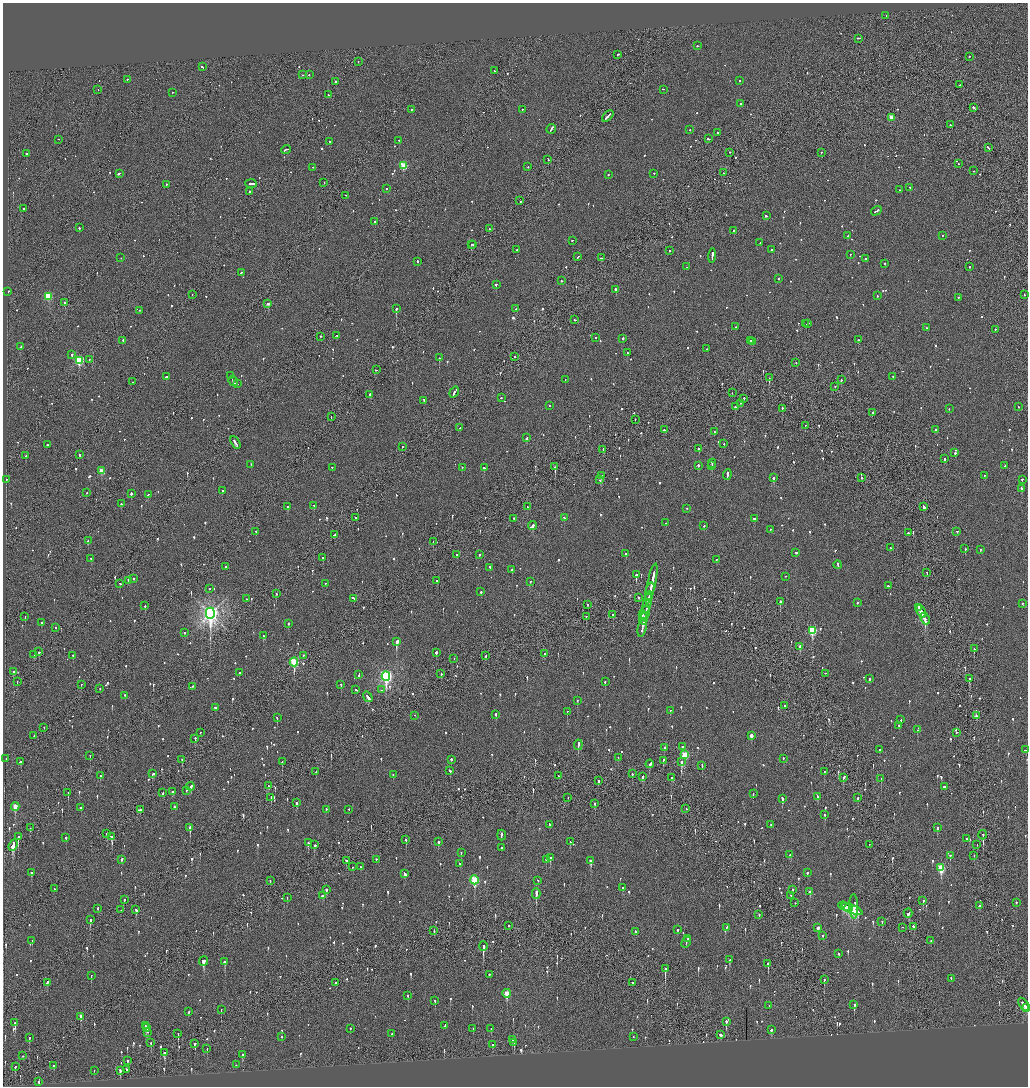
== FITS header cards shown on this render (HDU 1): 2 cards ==
NAXIS1  =                 2051
NAXIS2  =                 2168

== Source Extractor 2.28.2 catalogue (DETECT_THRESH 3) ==
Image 2051 x 2168 px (HDU 1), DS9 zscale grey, zoomed out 1/2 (1 PNG px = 2 x 2 image px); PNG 1030 x 1088 px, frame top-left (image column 2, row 2168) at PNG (3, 3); each listed source drawn as its Kron ellipse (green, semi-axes under 4 px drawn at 4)
Background -0.0974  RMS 0.077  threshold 0.231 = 3 sigma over >= 5 px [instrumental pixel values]
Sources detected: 1284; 50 cannot appear on this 1/2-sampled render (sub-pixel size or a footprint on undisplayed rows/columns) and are neither listed nor drawn; of the other 1234, the 500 brightest by FLUX_AUTO listed and drawn (734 fainter detections omitted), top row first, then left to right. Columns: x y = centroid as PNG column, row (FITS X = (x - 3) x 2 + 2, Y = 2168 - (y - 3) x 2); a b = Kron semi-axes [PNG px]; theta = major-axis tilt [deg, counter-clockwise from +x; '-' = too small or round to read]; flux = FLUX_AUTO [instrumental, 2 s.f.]
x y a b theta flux
886 16 2 1 - 83
858 39 3 2 - 87
698 46 2 2 - 91
617 55 3 1 - 130
969 57 2 2 - 54
358 62 2 2 - 77
202 67 2 2 - 330
494 71 2 2 - 48
303 75 2 2 - 64
309 75 2 2 - 70
127 80 2 2 - 57
739 81 2 2 - 68
336 82 2 1 - 100
960 85 2 2 - 110
98 90 2 1 - 53
663 90 2 2 - 68
172 93 2 2 - 63
328 95 2 1 - 90
740 104 2 2 - 51
974 108 3 2 - 250
411 110 2 2 - 60
522 110 2 2 - 50
608 116 7 2 46 280
891 118 3 2 - 230
950 125 2 2 - 100
551 129 5 2 - 260
690 130 2 2 - 130
718 133 2 2 - 84
708 139 3 2 - 93
58 140 2 2 - 50
399 141 2 2 - 110
330 142 2 2 - 520
988 148 4 2 - 110
286 150 5 2 - 160
730 153 2 2 - 83
821 153 2 2 - 86
27 154 2 2 - 100
548 160 3 2 - 100
958 164 2 2 - 52
403 166 3 3 - 620
528 167 2 2 - 57
312 168 2 2 - 54
974 171 2 2 - 54
724 173 2 1 - 59
119 174 3 2 - 140
654 174 2 2 - 88
608 175 2 2 - 74
324 183 2 2 - 77
251 184 6 2 -4 240
166 185 2 2 - 52
910 188 2 2 - 130
386 189 2 2 - 90
900 190 2 2 - 54
249 192 2 1 - 160
345 196 2 2 - 49
520 201 2 1 - 110
23 209 2 2 - 57
876 211 6 2 33 180
766 216 3 2 - 110
375 222 2 2 - 130
79 228 2 2 - 240
489 229 2 1 - 87
734 231 2 2 - 190
848 236 2 2 - 58
942 236 2 2 - 55
572 241 2 2 - 59
760 243 2 2 - 61
471 245 2 2 - 160
473 245 2 1 - 70
517 250 2 2 - 49
772 250 2 2 - 950
669 251 2 2 - 49
850 255 2 2 - 76
712 256 7 2 86 380
578 257 3 1 - 93
121 258 2 2 - 63
601 258 2 1 - 480
865 259 2 2 - 76
417 262 3 2 - 120
884 264 2 2 - 49
687 267 2 2 - 120
970 267 2 2 - 53
241 273 2 2 - 67
778 279 2 2 - 77
561 281 2 2 - 50
496 285 2 2 - 350
616 290 2 2 - 190
8 292 2 2 - 300
192 295 2 1 - 58
1024 295 2 2 - 78
877 296 2 2 - 70
48 297 3 3 - 850
959 298 2 2 - 79
65 303 2 2 - 220
268 304 3 2 - 540
396 309 2 2 - 390
516 309 2 2 - 49
139 311 2 2 - 54
575 320 2 2 - 66
806 324 2 2 - 170
808 324 2 1 - 140
735 327 2 2 - 51
927 328 2 2 - 60
995 330 2 2 - 85
337 336 3 2 - 160
321 337 2 1 - 50
596 338 2 2 - 48
623 339 2 2 - 100
858 340 2 2 - 210
123 341 3 2 - 81
751 341 2 2 - 110
753 342 2 2 - 58
20 347 4 2 - 95
707 349 2 1 - 89
627 353 2 2 - 79
72 355 2 2 - 130
514 357 2 1 - 51
439 358 2 2 - 240
89 360 2 1 - 61
79 361 3 3 - 1200
796 363 2 2 - 49
376 370 2 1 - 200
231 376 2 2 - 60
166 377 3 2 - 220
893 377 2 2 - 51
769 378 2 1 - 150
565 380 2 2 - 150
841 380 2 2 - 97
233 381 5 2 - 320
132 382 2 1 - 61
237 384 2 2 - 160
835 387 2 2 - 50
454 392 6 2 55 380
732 393 2 1 - 67
370 395 2 2 - 130
501 398 2 2 - 110
744 399 2 2 - 74
424 401 3 2 - 160
741 404 2 1 - 70
549 406 2 2 - 55
736 407 2 2 - 120
1018 407 2 2 - 74
782 409 2 2 - 72
949 409 2 2 - 48
872 413 2 2 - 88
331 417 2 1 - 61
635 420 2 1 - 50
805 426 2 1 - 94
460 428 2 1 - 48
664 430 2 2 - 220
935 430 2 2 - 54
714 432 2 2 - 74
526 438 3 2 - 150
235 443 7 2 -58 250
724 444 2 2 - 76
47 445 2 2 - 120
402 447 2 2 - 71
699 449 2 2 - 86
603 450 2 1 - 83
955 453 2 2 - 200
80 455 2 2 - 64
26 456 2 2 - 72
944 459 2 2 - 81
712 464 4 2 - 180
251 465 2 2 - 59
698 466 2 2 - 160
712 466 2 2 - 72
1005 466 2 2 - 510
555 467 2 1 - 380
332 468 2 1 - 64
462 468 2 2 - 51
484 468 2 2 - 83
101 471 3 3 - 310
727 475 5 2 - 210
601 476 2 1 - 420
984 476 2 1 - 98
773 478 2 2 - 260
862 478 2 2 - 160
6 480 2 2 - 72
600 480 3 2 - 66
1022 480 2 2 - 100
1021 489 2 2 - 130
222 491 2 2 - 98
87 493 2 2 - 66
131 494 2 2 - 150
148 495 3 2 - 86
121 504 2 2 - 73
314 506 2 2 - 56
288 507 2 2 - 220
527 507 2 1 - 65
924 507 4 2 - 180
687 509 2 1 - 53
355 518 2 2 - 87
564 518 3 2 - 160
514 519 2 2 - 100
754 519 2 2 - 68
666 523 2 2 - 53
532 526 4 2 - 250
704 526 2 2 - 73
770 530 2 2 - 60
256 532 2 2 - 54
957 532 2 2 - 56
908 533 2 2 - 73
335 535 3 2 - 98
88 541 2 2 - 150
433 542 2 1 - 100
890 548 2 1 - 63
965 549 2 2 - 64
980 550 2 2 - 91
796 553 2 2 - 77
626 554 2 2 - 400
457 555 3 2 - 92
479 555 2 2 - 240
323 558 2 2 - 250
91 559 2 2 - 83
716 560 2 2 - 60
838 565 4 2 - 140
226 567 2 2 - 170
490 568 2 2 - 69
512 570 2 2 - 66
927 573 2 1 - 61
636 575 3 2 - 730
785 577 2 2 - 80
134 579 2 2 - 48
128 581 3 2 - 85
437 581 2 2 - 130
530 582 2 2 - 48
120 584 2 2 - 80
325 584 2 2 - 48
651 584 21 2 78 1000
888 586 2 2 - 86
209 589 2 2 - 51
481 592 2 2 - 320
650 592 9 1 77 360
276 594 2 2 - 49
639 598 2 2 - 71
648 598 3 2 - 160
246 599 2 2 - 74
354 599 3 2 - 190
780 602 2 2 - 220
647 603 11 1 78 550
857 603 2 2 - 50
1022 604 2 2 - 60
588 605 2 2 - 99
145 606 2 2 - 240
919 608 4 2 - 290
921 612 7 2 -62 680
645 613 7 2 78 340
210 614 5 4 - 8700
613 615 2 2 - 120
642 615 3 2 - 110
25 617 2 2 - 67
586 617 2 2 - 58
644 619 6 2 79 590
925 619 6 2 -66 840
42 623 2 2 - 54
289 624 2 2 - 100
56 628 2 2 - 49
642 628 9 2 78 350
812 631 4 3 - 940
185 633 2 2 - 130
264 636 4 2 - 190
397 642 3 2 - 2300
800 647 3 2 - 140
974 649 2 1 - 140
39 652 2 2 - 77
436 653 2 2 - 330
544 654 2 2 - 99
34 655 2 2 - 49
73 656 3 2 - 92
303 656 2 2 - 60
486 656 3 1 - 120
454 659 2 2 - 66
294 662 4 3 - 1300
13 672 2 2 - 320
239 673 2 2 - 81
441 674 2 2 - 53
825 674 2 2 - 76
359 675 3 2 - 100
386 676 5 4 - 3800
869 679 2 2 - 300
970 679 3 2 - 120
17 682 2 1 - 65
605 682 2 2 - 86
81 685 2 1 - 56
341 685 2 2 - 150
192 687 2 2 - 61
100 689 2 2 - 52
356 690 3 2 - 67
382 690 2 2 - 72
125 696 2 2 - 53
368 697 6 2 -54 210
577 701 2 2 - 86
785 706 2 2 - 62
215 708 3 2 - 78
670 711 2 2 - 86
567 712 2 2 - 91
496 715 2 2 - 86
414 716 2 1 - 58
976 716 3 2 - 150
277 718 2 2 - 120
901 720 2 2 - 50
899 726 2 2 - 51
44 728 3 1 - 120
917 730 2 2 - 59
956 732 2 2 - 290
200 733 2 2 - 49
34 736 2 1 - 48
751 736 3 2 - 150
195 739 2 2 - 220
578 745 5 2 - 200
682 747 2 2 - 150
664 748 2 2 - 66
880 750 2 2 - 54
1025 750 3 2 - 69
684 755 4 3 - 760
90 756 2 2 - 55
618 758 2 1 - 110
6 759 2 2 - 120
783 759 2 2 - 63
182 760 3 2 - 57
451 760 2 2 - 160
663 761 2 2 - 52
21 762 2 2 - 460
282 762 3 2 - 56
681 762 3 2 - 480
650 764 4 2 - 150
702 766 3 2 - 90
450 771 3 2 - 93
316 772 2 1 - 57
824 772 2 2 - 53
153 774 3 3 - 86
632 774 2 1 - 110
393 775 2 2 - 69
100 776 3 1 - 48
559 776 2 2 - 52
643 777 2 2 - 240
672 778 2 2 - 66
843 778 3 2 - 260
881 779 2 2 - 62
598 781 3 2 - 97
269 786 2 2 - 68
190 787 4 2 - 140
944 787 4 2 - 190
186 791 2 2 - 92
173 792 2 2 - 65
68 793 3 1 - 54
163 793 2 2 - 66
753 794 2 2 - 53
818 797 4 2 - 98
271 798 2 1 - 82
568 798 2 1 - 74
858 798 2 2 - 48
782 799 4 2 - 140
296 803 2 2 - 230
595 804 3 2 - 67
15 807 4 3 - 340
175 807 2 2 - 71
81 808 2 2 - 52
686 809 2 2 - 66
140 810 3 2 - 160
326 810 2 2 - 180
349 810 2 2 - 59
825 815 3 2 - 100
549 825 2 2 - 51
771 825 2 2 - 67
30 828 2 1 - 72
190 828 3 2 - 460
937 828 3 2 - 110
107 834 3 2 - 63
983 835 5 2 - 510
501 836 5 2 - 180
18 837 3 2 - 430
111 837 3 2 - 130
66 838 2 2 - 97
967 839 2 2 - 160
406 840 3 2 - 100
438 842 2 2 - 180
570 842 3 2 - 62
308 843 2 2 - 100
314 845 2 2 - 150
869 845 2 1 - 49
977 845 2 1 - 210
13 846 6 2 69 780
501 848 2 2 - 300
461 853 2 2 - 91
790 855 2 2 - 160
950 856 3 2 - 100
974 856 2 1 - 52
550 858 3 2 - 130
121 860 2 2 - 140
376 860 2 2 - 71
546 860 2 2 - 93
346 861 3 2 - 63
591 861 3 2 - 290
460 864 2 2 - 100
352 867 2 1 - 50
361 867 2 2 - 54
941 868 4 3 - 840
31 873 3 2 - 82
807 873 3 2 - 59
405 874 4 2 - 130
474 880 4 3 - 1100
270 881 2 1 - 62
538 881 2 2 - 49
622 888 3 2 - 49
54 889 2 1 - 130
326 890 2 2 - 230
793 890 2 2 - 100
810 892 3 2 - 86
536 894 5 2 - 420
323 896 3 3 - 84
791 896 2 2 - 84
287 898 2 2 - 51
124 900 2 2 - 79
923 901 3 2 - 140
795 903 2 2 - 60
1016 903 2 2 - 52
979 906 2 2 - 150
845 907 7 2 -19 650
854 907 12 4 -88 260
849 908 4 2 - 480
97 909 3 2 - 51
121 910 2 1 - 48
136 910 3 2 - 81
852 910 11 2 -22 1900
908 913 5 2 - 85
759 915 2 1 - 69
90 920 3 2 - 200
882 922 2 1 - 71
509 926 2 2 - 53
727 927 3 2 - 76
913 927 3 2 - 110
818 928 3 2 - 270
902 928 2 1 - 130
678 930 3 2 - 68
434 931 2 1 - 73
635 932 3 2 - 83
823 936 2 2 - 48
688 939 2 1 - 87
32 941 2 2 - 220
931 941 3 1 - 150
686 943 6 2 64 210
483 947 4 2 - 630
839 954 2 2 - 56
729 960 3 2 - 130
204 962 4 3 - 350
225 962 3 2 - 120
768 964 3 2 - 150
665 969 3 2 - 1100
489 975 2 2 - 72
91 976 3 2 - 110
951 979 2 2 - 50
824 980 2 1 - 240
47 983 3 2 - 110
336 983 2 2 - 70
633 983 3 2 - 52
507 994 4 3 - 350
408 996 2 2 - 65
435 1001 2 2 - 54
854 1005 4 2 - 240
1024 1005 7 2 -56 280
769 1006 2 2 - 240
1027 1008 2 2 - 53
221 1010 2 1 - 220
188 1012 3 2 - 77
81 1017 4 2 - 170
726 1022 4 2 - 150
15 1023 2 2 - 50
146 1026 4 2 - 160
445 1026 2 2 - 410
146 1028 2 2 - 120
350 1029 2 2 - 92
473 1029 3 2 - 58
491 1029 2 2 - 57
771 1030 3 2 - 110
148 1033 3 2 - 50
178 1034 3 2 - 91
392 1034 2 2 - 68
721 1035 4 3 - 91
282 1037 2 2 - 67
633 1037 2 2 - 52
29 1038 3 2 - 100
512 1040 2 2 - 53
151 1043 4 2 - 110
514 1043 3 2 - 86
195 1044 3 2 - 56
492 1045 3 2 - 70
207 1049 2 1 - 50
165 1053 4 2 - 130
242 1055 3 2 - 60
23 1056 2 1 - 53
127 1061 3 2 - 70
236 1065 2 1 - 52
54 1066 2 2 - 210
15 1067 3 2 - 130
126 1070 2 2 - 190
94 1071 2 1 - 69
120 1071 3 2 - 340
39 1082 2 2 - 180
At the frame edge (FLAGS 8, measured only in part): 1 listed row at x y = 1027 1008
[734 fainter detections neither listed nor drawn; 50 sub-pixel or undisplayed-footprint detections neither listed nor drawn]